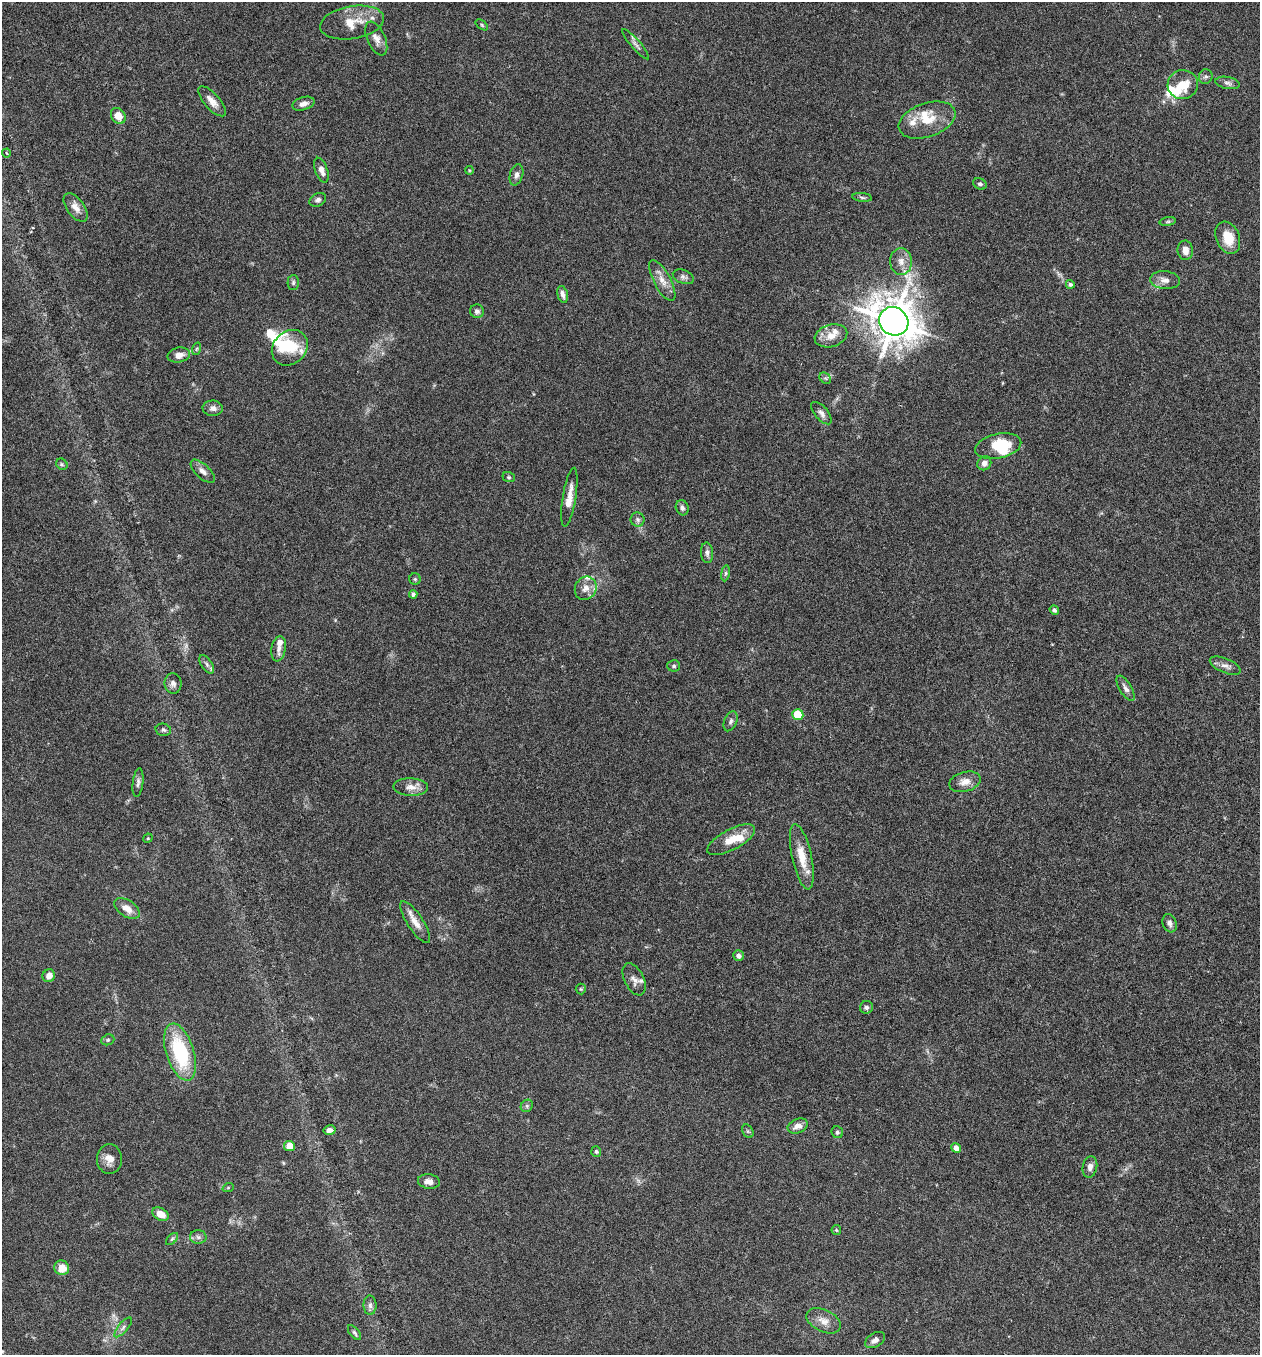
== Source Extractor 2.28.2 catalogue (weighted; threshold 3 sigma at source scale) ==
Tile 6 of 4 x 4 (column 2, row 2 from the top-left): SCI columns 1450-2707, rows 2736-4088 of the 5544 x 5467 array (HDU 1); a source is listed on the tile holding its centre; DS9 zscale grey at full resolution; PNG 1262 x 1357 px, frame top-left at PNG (2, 2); each listed source drawn as its Kron ellipse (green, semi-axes under 4 px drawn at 4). Nothing masked; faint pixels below the display range render black.
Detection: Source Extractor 2.28.2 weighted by HDU 2 'WHT'; one run over the whole footprint, this tile lists its part. Background 0.0173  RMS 0.0019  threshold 0.00788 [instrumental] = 3 sigma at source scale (4.09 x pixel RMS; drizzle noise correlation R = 1.36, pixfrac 0.8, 0.05/0.05 arcsec/px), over >= 5 px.
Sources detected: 113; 6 inside a brighter object's white glare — neither listed nor drawn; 8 inside a brighter listed object's ellipse — not listed separately; the other 99 listed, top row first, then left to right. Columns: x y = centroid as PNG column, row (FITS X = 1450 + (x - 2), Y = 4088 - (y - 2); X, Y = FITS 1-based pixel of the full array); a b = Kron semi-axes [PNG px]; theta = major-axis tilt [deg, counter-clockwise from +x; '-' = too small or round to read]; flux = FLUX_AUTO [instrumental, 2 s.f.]
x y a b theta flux
352 22 32 16 10 4.1
482 25 7 3 -37 0.23
376 39 18 9 -66 1.2
636 44 19 5 -48 0.73
1206 77 7 6 - 0.44
1227 83 12 6 -10 0.57
1183 85 15 14 - 3.5
212 101 19 7 -48 1.4
303 104 11 6 17 0.92
118 116 8 6 -55 2.2
927 120 29 17 19 4.4
6 153 4 3 - 0.17
321 170 13 6 -70 1
469 170 4 3 - 0.15
516 175 11 6 75 0.76
980 184 7 5 -25 0.39
862 197 10 4 -6 0.36
318 200 9 6 29 0.52
75 207 16 8 -54 1.4
1168 222 8 4 8 0.33
1228 238 17 11 -68 3.6
1185 250 10 7 -83 1.3
901 261 13 11 -86 1.5
683 277 11 6 -21 0.62
662 280 23 8 -62 1.8
1165 280 15 9 -5 1.3
293 282 7 5 89 0.38
1070 284 5 4 - 0.31
563 294 8 5 -75 0.77
477 311 7 6 - 0.6
894 321 15 13 -43 490
831 336 17 11 17 2.1
290 348 19 16 43 4.8
196 349 6 4 71 0.26
179 355 11 7 11 1.3
825 378 6 5 - 0.31
213 408 10 7 -2 0.76
821 413 13 6 -49 0.78
998 446 23 12 12 6.1
984 463 7 6 - 0.96
62 464 6 5 - 0.31
203 471 15 7 -43 0.95
509 477 6 5 - 0.28
569 497 30 6 81 2.1
682 508 8 6 -70 0.59
637 519 7 7 - 0.5
707 553 10 6 -85 0.6
725 573 8 4 82 0.33
415 579 5 5 - 0.29
586 588 12 10 58 1.5
413 594 4 4 - 0.44
1054 610 5 4 - 0.44
279 649 13 7 79 0.99
207 664 10 5 -55 0.58
674 666 6 5 - 0.34
1225 666 16 7 -23 0.98
173 683 10 8 -81 0.79
1126 688 14 6 -59 0.76
798 715 5 5 - 6.9
731 721 10 6 68 0.56
163 730 8 6 -12 0.43
965 782 16 9 15 1.5
138 783 14 5 83 0.6
411 787 17 8 -2 1.5
148 838 5 4 - 0.17
731 840 26 10 28 3.3
802 857 33 10 -78 3.5
127 908 14 8 -34 1.8
415 922 24 8 -57 1.8
1170 923 9 7 -72 0.69
739 956 5 5 - 0.58
49 976 6 6 - 1.3
634 979 17 9 -63 1.1
581 989 5 5 - 0.24
866 1007 6 6 - 0.48
108 1040 7 5 21 0.32
180 1052 29 14 -73 13
527 1106 6 5 - 0.35
798 1126 10 7 22 1.2
329 1130 6 5 - 0.83
748 1131 7 5 -59 0.31
837 1132 6 5 - 0.36
289 1146 5 5 - 3.2
956 1148 5 4 - 1.1
596 1151 5 5 - 0.36
109 1159 15 12 -87 1.6
1090 1167 10 7 78 0.86
429 1182 11 7 -8 1.2
228 1188 6 3 19 0.17
160 1214 8 6 -32 2.2
836 1230 5 4 - 0.19
198 1237 8 7 - 0.59
172 1239 7 4 45 0.3
62 1268 7 7 - 2.4
370 1305 10 6 -89 0.64
824 1321 18 11 -25 1.8
123 1327 12 5 50 0.64
354 1333 9 4 -50 0.37
875 1340 11 7 31 0.83